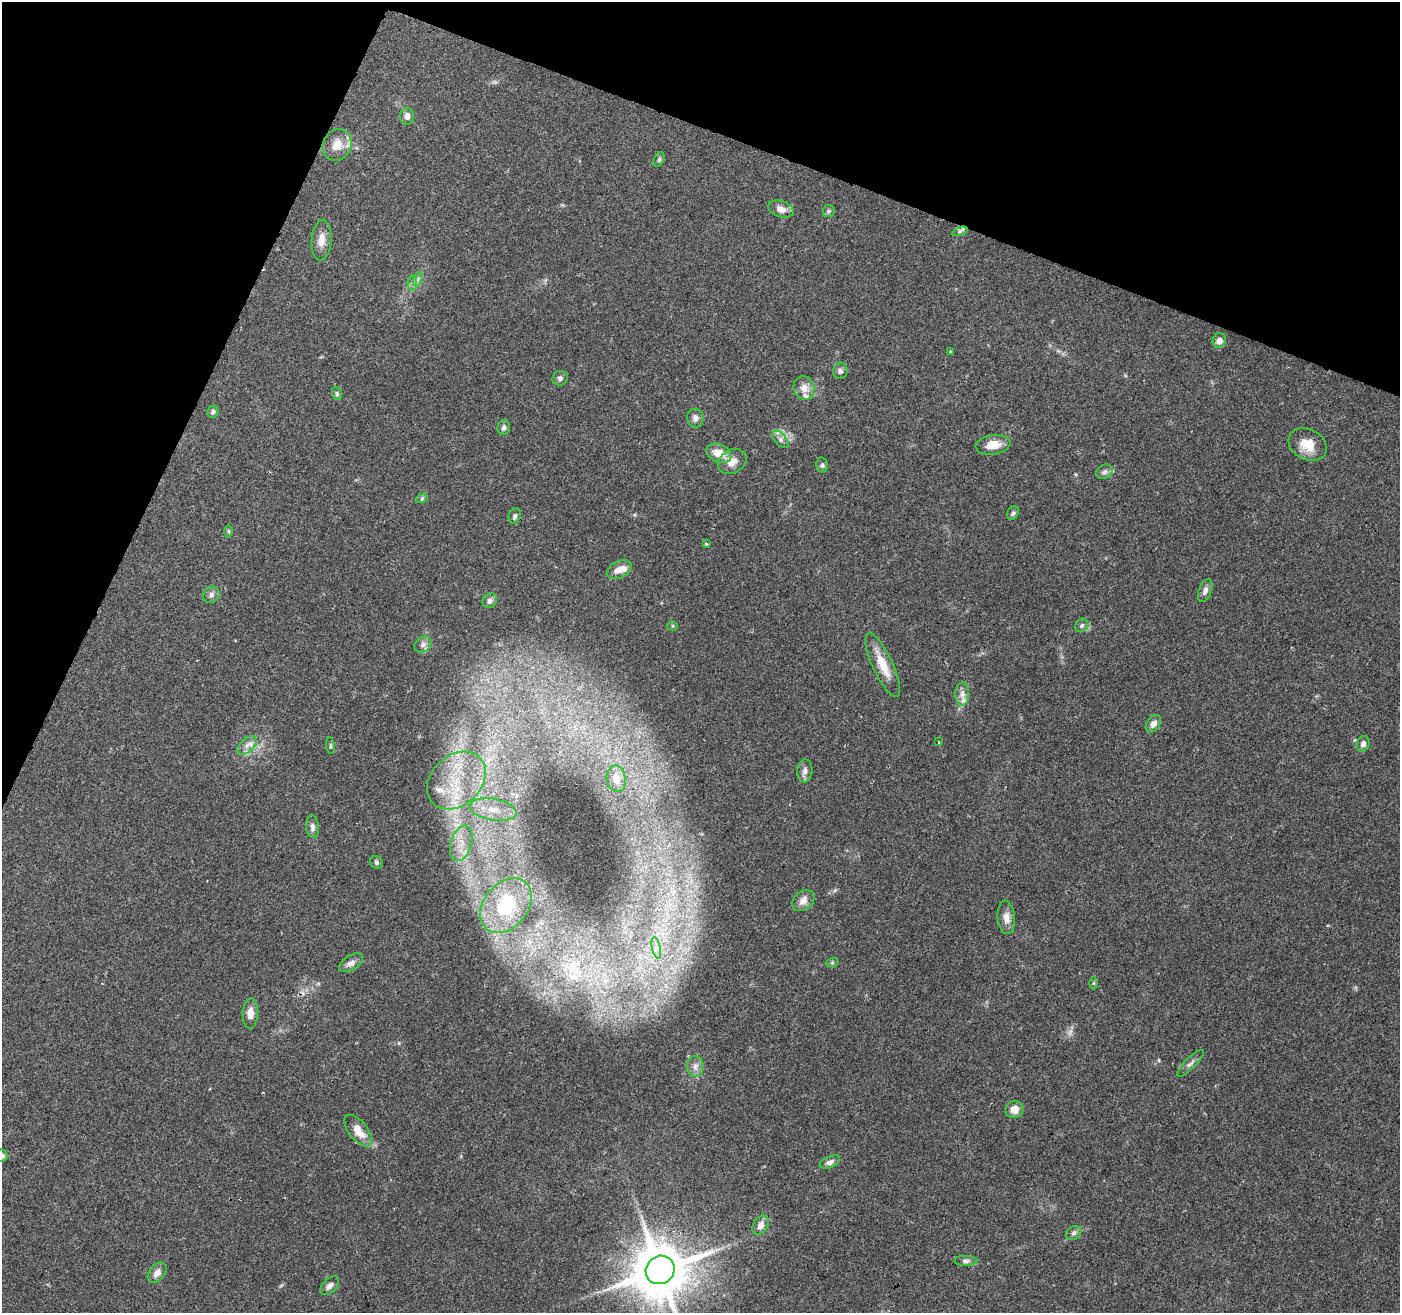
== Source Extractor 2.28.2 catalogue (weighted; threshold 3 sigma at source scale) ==
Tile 2 of 4 x 4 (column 2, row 1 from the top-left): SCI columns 1399-2796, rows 4136-5446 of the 5593 x 5716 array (HDU 1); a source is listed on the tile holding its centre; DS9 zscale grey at full resolution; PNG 1402 x 1315 px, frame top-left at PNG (2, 2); each listed source drawn as its Kron ellipse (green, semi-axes under 4 px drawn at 4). Shown black and unused: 20% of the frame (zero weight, under 2 of 3 exposures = <1% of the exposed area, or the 3 px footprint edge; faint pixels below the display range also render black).
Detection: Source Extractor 2.28.2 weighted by HDU 2 'WHT'; one run over the whole footprint, this tile lists its part. Background 0.0686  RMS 0.0068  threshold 0.0304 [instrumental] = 3 sigma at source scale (4.5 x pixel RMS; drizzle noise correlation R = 1.50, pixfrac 1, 0.0396/0.0396 arcsec/px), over >= 5 px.
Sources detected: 78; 7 inside a brighter listed object's ellipse — not listed separately; the other 71 listed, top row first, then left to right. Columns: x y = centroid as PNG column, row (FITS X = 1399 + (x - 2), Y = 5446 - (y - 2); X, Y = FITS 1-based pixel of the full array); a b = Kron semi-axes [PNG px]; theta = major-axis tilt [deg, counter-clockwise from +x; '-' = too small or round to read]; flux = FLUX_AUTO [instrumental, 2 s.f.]
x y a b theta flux
407 116 8 7 - 3.5
337 145 16 14 62 10
659 159 8 5 65 1.3
781 209 13 8 -18 5
829 211 6 5 - 1.2
960 231 8 3 19 1.4
321 240 20 10 85 6.6
418 279 7 4 71 1.6
412 283 7 5 90 1.7
1219 341 7 6 - 4.2
950 351 3 2 - 1.2
840 371 8 7 - 2.1
560 378 8 7 - 2
804 388 12 10 -73 5.4
337 393 7 5 -71 1.1
213 412 6 5 - 1.9
695 418 9 8 - 3.1
504 427 7 6 - 2
781 439 10 5 -50 2.6
993 445 17 9 9 9.4
1308 445 20 15 -28 13
719 453 13 9 -26 10
732 462 15 11 30 6.8
822 465 7 6 - 1.4
1104 472 8 7 - 2.2
422 498 6 4 20 0.94
1013 513 7 5 61 1.4
515 516 8 6 72 1.6
228 531 6 4 -89 0.86
706 543 3 3 - 0.95
619 570 13 8 28 5.5
1205 591 12 6 69 2.9
211 595 8 7 - 2.3
490 601 8 6 54 2.4
1082 625 7 6 - 1.7
673 626 5 4 - 0.84
423 644 9 7 39 2.8
883 665 35 10 -65 14
962 694 11 7 89 3.8
1153 724 9 6 53 3.9
938 742 3 2 - 0.62
1363 744 8 6 64 2.4
247 745 11 6 43 3.7
330 746 8 4 -82 0.97
805 771 11 7 85 3.1
616 779 13 9 -81 11
456 780 33 25 43 42
493 810 23 10 -10 15
312 827 11 6 -83 2.7
461 843 18 10 72 11
376 862 6 6 - 1.5
803 901 12 9 40 4.8
506 906 30 22 51 50
1006 917 17 8 -84 5.8
656 948 11 4 -77 3
351 963 13 7 32 3.6
832 963 6 4 18 0.94
1093 983 6 4 -90 0.91
250 1013 15 7 87 6.2
1190 1063 18 5 45 2.7
695 1066 10 8 -87 3.3
1014 1109 9 8 - 6.5
358 1131 19 9 -52 9.5
2 1156 6 6 - 2.6
830 1162 11 5 25 2.9
761 1225 10 7 59 4.1
1074 1233 8 6 35 1.7
966 1261 11 5 0 2
660 1270 15 14 - 3900
157 1273 11 8 52 4.6
330 1286 11 6 45 2.9
Isophote crosses this tile's border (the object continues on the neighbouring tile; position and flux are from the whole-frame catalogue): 2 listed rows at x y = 2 1156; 660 1270